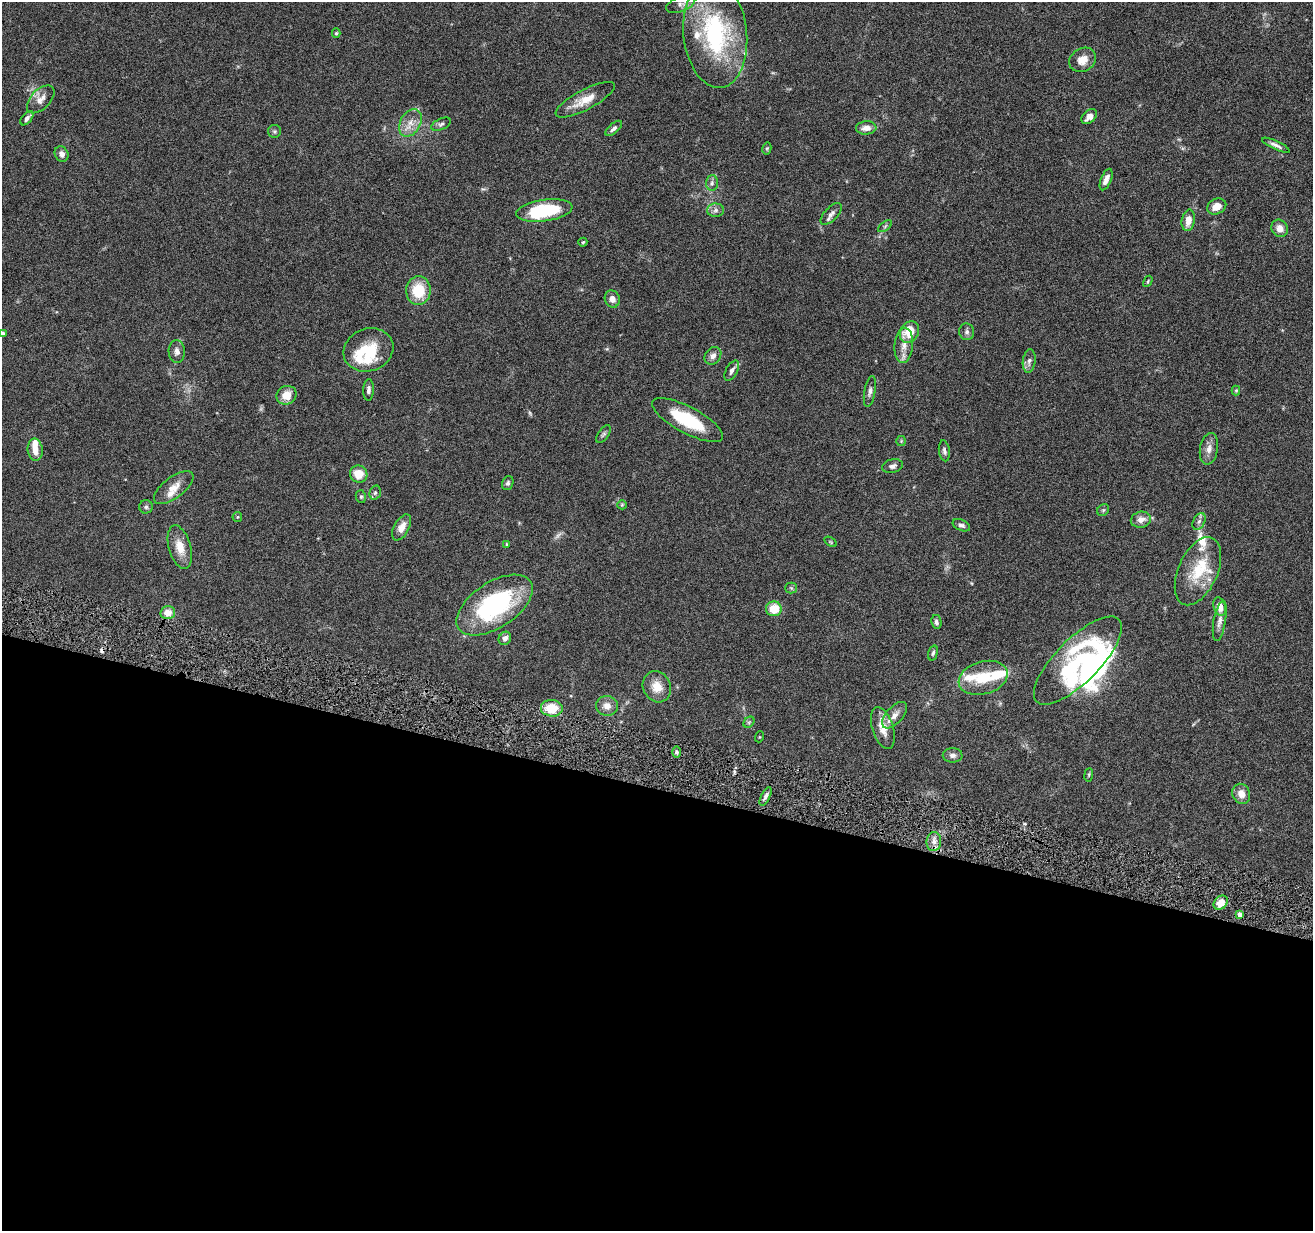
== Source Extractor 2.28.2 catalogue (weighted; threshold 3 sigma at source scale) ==
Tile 14 of 4 x 4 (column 2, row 4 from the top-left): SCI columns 1314-2624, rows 255-1483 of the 5245 x 5297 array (HDU 1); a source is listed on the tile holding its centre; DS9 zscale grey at full resolution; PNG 1315 x 1233 px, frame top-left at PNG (2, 2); each listed source drawn as its Kron ellipse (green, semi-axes under 4 px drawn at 4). Shown black and unused: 36% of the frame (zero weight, under 4 of 8 exposures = <1% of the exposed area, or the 3 px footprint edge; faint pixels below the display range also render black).
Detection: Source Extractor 2.28.2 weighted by HDU 2 'WHT'; one run over the whole footprint, this tile lists its part. Background 0.0769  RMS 0.0044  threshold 0.0181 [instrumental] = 3 sigma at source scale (4.09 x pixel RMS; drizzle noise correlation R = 1.36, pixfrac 0.8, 0.05/0.05 arcsec/px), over >= 5 px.
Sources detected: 112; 2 too faint to see at this stretch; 2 inside a brighter object's white glare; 1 cosmic-ray / hot-pixel residue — neither listed nor drawn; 15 inside a brighter listed object's ellipse — not listed separately; the other 92 listed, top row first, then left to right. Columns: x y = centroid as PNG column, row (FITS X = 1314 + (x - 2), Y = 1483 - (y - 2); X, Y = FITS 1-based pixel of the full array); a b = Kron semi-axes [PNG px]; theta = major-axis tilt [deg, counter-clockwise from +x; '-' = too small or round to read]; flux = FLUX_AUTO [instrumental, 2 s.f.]
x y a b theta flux
681 4 15 7 21 2.3
336 33 5 4 - 0.53
715 34 54 31 -84 53
1083 60 14 11 33 4.3
41 99 17 9 46 3.5
585 100 33 10 28 7
1089 117 9 6 42 2.6
27 118 8 4 49 1.5
410 123 15 10 61 4.3
441 124 10 5 25 1.1
614 128 10 4 41 1.3
866 128 10 6 5 3.1
274 131 6 6 - 0.77
1276 145 15 4 -25 1.7
767 148 6 4 78 0.55
62 154 8 6 -65 2
1106 180 11 5 68 2.6
712 183 7 6 - 1.1
1217 206 10 7 27 4.1
544 210 28 11 8 29
716 210 8 6 1 1.4
831 214 13 6 47 1.9
1188 220 11 6 80 3.9
885 226 8 4 38 0.69
1280 228 9 8 - 3.1
583 242 4 4 - 0.54
1148 281 6 3 60 0.46
418 291 14 12 84 12
612 299 9 7 -71 2.5
909 332 11 9 58 9.2
967 332 8 7 - 1.2
2 334 4 3 - 1.4
904 345 18 9 84 4.3
368 350 25 21 22 14
177 352 11 8 -89 2
713 356 9 7 52 1.9
1029 361 12 6 83 1.7
732 371 11 5 60 1.6
368 390 11 5 87 1.5
1236 390 5 4 - 0.44
870 392 16 5 80 1.7
287 395 10 9 - 5.5
687 420 39 13 -28 19
604 434 10 5 56 0.88
901 441 5 5 - 0.52
1209 449 16 9 80 2.9
35 450 11 7 -83 4.3
944 451 10 5 -81 1.1
893 466 10 6 13 1.5
359 474 9 8 - 6.3
508 483 7 5 71 0.93
174 488 23 10 37 4.9
375 493 7 5 74 0.94
361 497 6 5 - 0.7
622 505 5 4 - 0.44
146 507 7 6 - 0.91
1103 510 6 5 - 0.65
237 517 5 4 - 0.51
1141 520 10 8 13 3.1
1199 521 9 5 62 1.3
961 525 9 5 -23 1.3
402 527 14 7 61 3.8
831 542 7 4 -32 0.48
507 544 4 3 - 0.49
180 547 22 11 -74 6.1
1198 571 36 19 66 16
791 588 5 5 - 0.65
494 605 43 22 33 53
1220 607 9 6 -71 3.7
774 609 8 7 - 8.4
168 613 7 6 - 4.2
1220 621 21 6 80 2.6
936 622 7 5 -79 1.1
505 638 7 6 - 1.8
933 653 7 4 74 0.79
1078 661 58 22 45 38
983 678 25 16 16 12
657 687 16 13 -64 6.1
607 706 11 10 - 3.3
552 708 11 8 -5 9.7
895 715 16 8 48 2.9
749 722 6 4 44 0.64
883 728 22 10 -72 5.5
759 737 5 3 - 0.31
676 752 6 4 -90 0.76
953 755 10 7 1 1.6
1089 775 7 3 82 0.49
1241 794 10 8 -67 3.5
766 796 10 4 63 1.4
934 841 9 7 84 2.4
1221 903 8 6 46 5.5
1240 915 4 4 - 2.9
Isophote crosses this tile's border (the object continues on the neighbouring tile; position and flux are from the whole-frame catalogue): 2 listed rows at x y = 715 34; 2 334